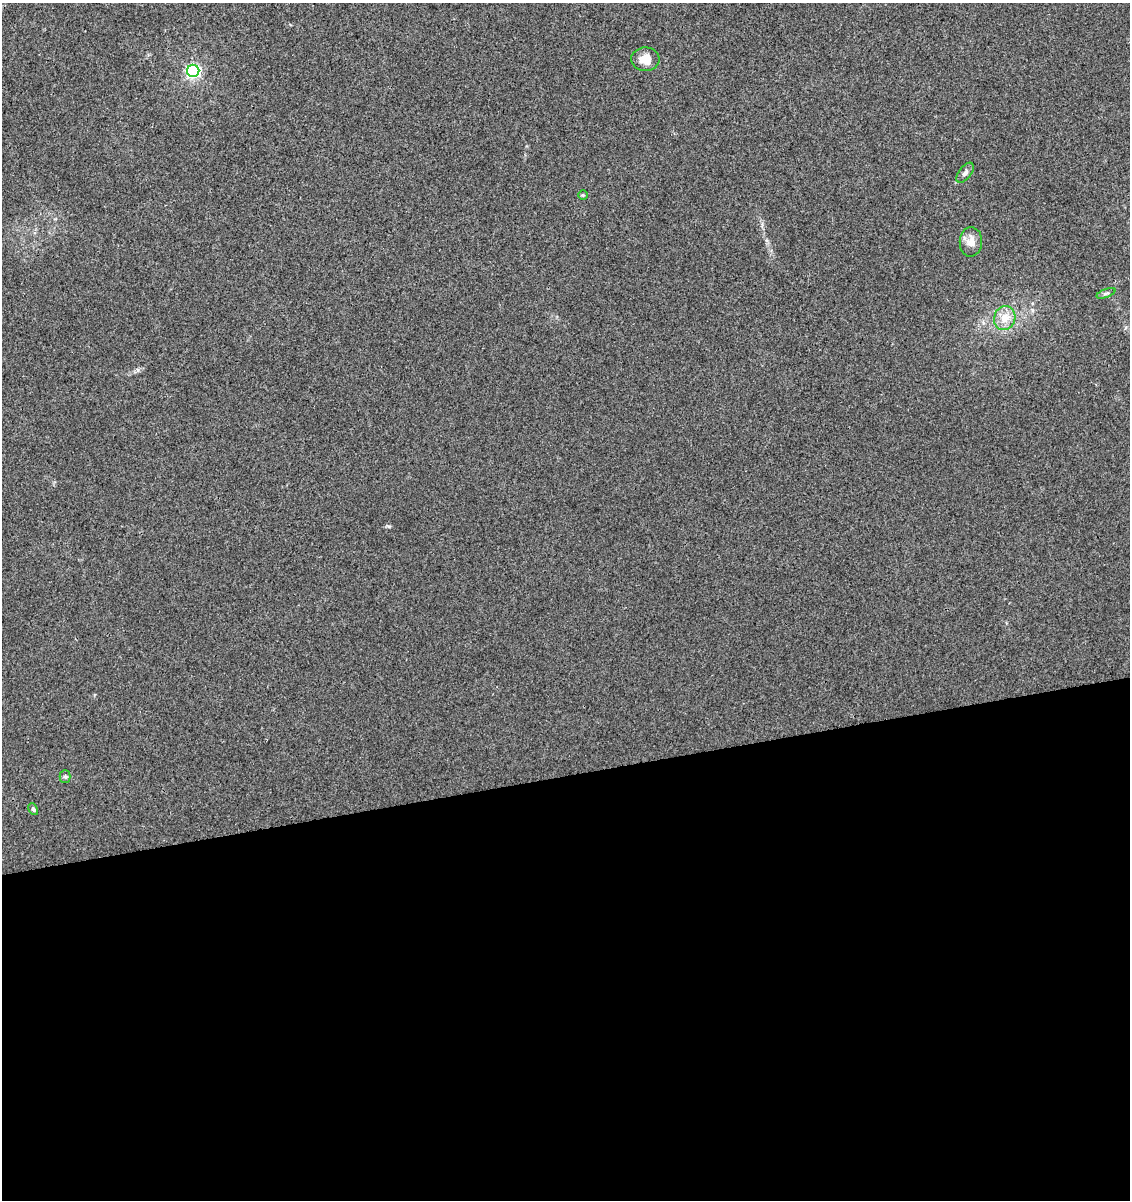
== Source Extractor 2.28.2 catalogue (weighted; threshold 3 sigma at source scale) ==
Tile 15 of 4 x 4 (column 3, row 4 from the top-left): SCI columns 2337-3464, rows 58-1255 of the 4626 x 4904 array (HDU 1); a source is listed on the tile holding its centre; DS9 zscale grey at full resolution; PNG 1132 x 1202 px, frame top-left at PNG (2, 3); each listed source drawn as its Kron ellipse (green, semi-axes under 4 px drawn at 4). Shown black and unused: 35% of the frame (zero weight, under 3 of 4 exposures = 5% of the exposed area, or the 3 px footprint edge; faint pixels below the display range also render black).
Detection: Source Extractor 2.28.2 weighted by HDU 2 'WHT'; one run over the whole footprint, this tile lists its part. Background 0.00448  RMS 0.0026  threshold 0.0118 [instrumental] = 3 sigma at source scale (4.5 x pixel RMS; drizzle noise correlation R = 1.50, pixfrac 1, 0.0396/0.0396 arcsec/px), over >= 5 px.
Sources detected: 9; all 9 listed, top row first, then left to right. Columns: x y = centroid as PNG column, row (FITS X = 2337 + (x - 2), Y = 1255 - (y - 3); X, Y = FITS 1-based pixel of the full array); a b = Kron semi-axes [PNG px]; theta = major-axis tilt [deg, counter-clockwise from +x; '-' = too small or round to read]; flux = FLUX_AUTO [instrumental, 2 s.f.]
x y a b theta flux
645 59 14 12 1 3.3
193 71 6 6 - 52
965 173 11 6 52 0.92
583 195 5 4 - 0.31
971 242 15 11 88 2.6
1106 293 10 4 21 0.54
1005 318 12 10 69 3.5
65 776 6 5 - 0.47
33 809 6 4 -61 0.5